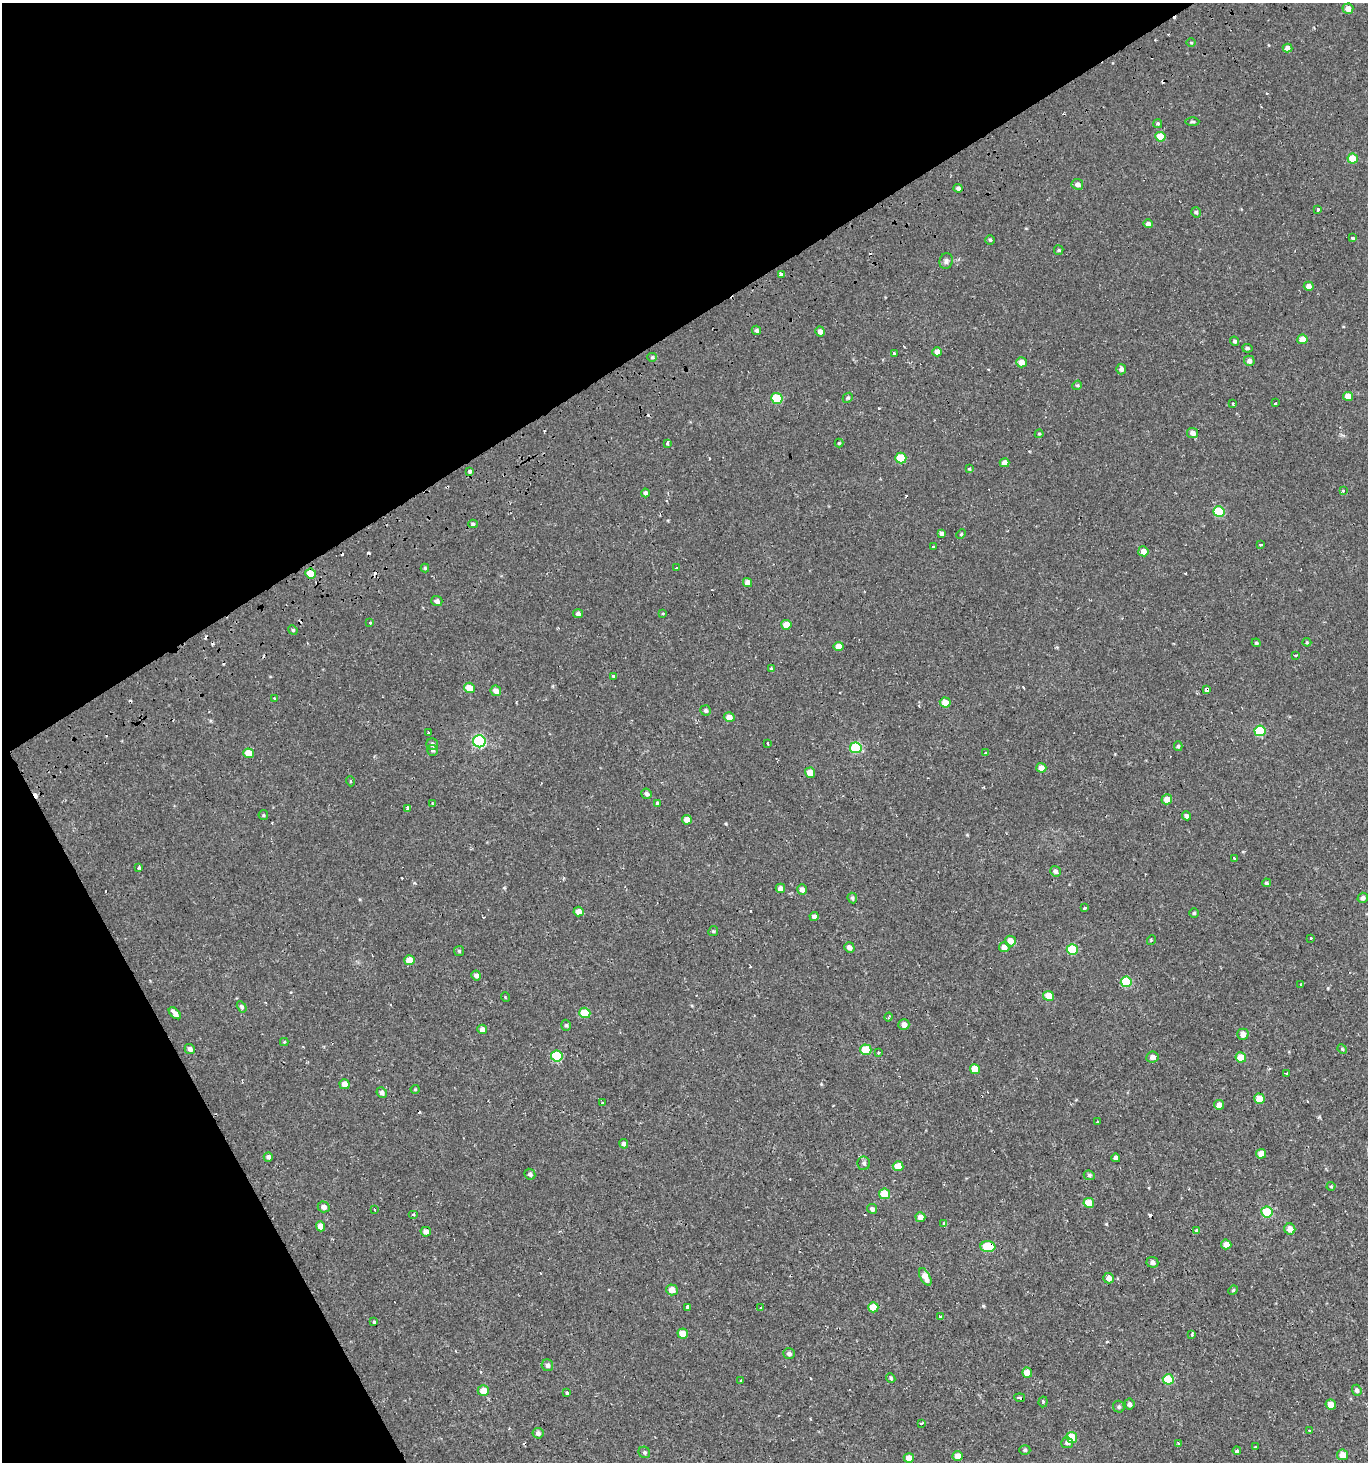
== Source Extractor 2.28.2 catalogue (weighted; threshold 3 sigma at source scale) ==
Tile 5 of 4 x 4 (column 1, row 2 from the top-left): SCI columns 116-1481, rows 2980-4439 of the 5776 x 5899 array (HDU 1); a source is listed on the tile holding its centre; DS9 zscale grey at full resolution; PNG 1370 x 1464 px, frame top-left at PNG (2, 3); each listed source drawn as its Kron ellipse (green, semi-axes under 4 px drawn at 4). Shown black and unused: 30% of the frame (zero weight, under 2 of 3 exposures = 3% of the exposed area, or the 3 px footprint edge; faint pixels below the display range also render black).
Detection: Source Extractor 2.28.2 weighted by HDU 2 'WHT'; one run over the whole footprint, this tile lists its part. Background 6.84e-04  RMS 0.0024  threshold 0.011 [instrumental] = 3 sigma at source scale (4.5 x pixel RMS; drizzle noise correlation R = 1.50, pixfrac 1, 0.0396/0.0396 arcsec/px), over >= 5 px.
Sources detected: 247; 37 cosmic-ray / hot-pixel residue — neither listed nor drawn; the other 210 listed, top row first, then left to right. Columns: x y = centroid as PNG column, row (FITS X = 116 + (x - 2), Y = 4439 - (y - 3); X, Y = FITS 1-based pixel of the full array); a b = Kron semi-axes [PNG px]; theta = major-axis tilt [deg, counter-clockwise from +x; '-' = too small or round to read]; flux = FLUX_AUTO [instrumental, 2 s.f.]
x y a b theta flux
1348 9 5 5 - 1.9
1191 42 5 3 - 0.24
1288 48 5 4 - 1.3
1192 122 7 3 0 0.36
1158 124 4 4 - 0.38
1160 137 5 5 - 5
1353 159 5 5 - 5.1
1077 184 6 5 - 1
958 188 4 4 - 0.73
1318 209 3 3 - 2.4
1196 212 5 4 - 0.43
1148 224 4 4 - 0.74
1352 238 3 3 - 1
990 240 5 4 - 0.34
1059 250 5 4 - 0.32
946 261 8 6 70 0.71
781 274 3 3 - 2.4
1309 286 5 4 - 1.4
756 330 5 4 - 0.52
820 331 5 4 - 1.2
1302 339 5 5 - 3.1
1235 341 5 4 - 0.52
1247 348 5 4 - 0.49
937 352 5 4 - 1.7
894 353 3 3 - 1
652 357 5 4 - 0.32
1249 361 5 5 - 0.83
1021 362 5 5 - 2.1
1121 369 5 5 - 0.86
1077 385 5 4 - 0.29
1348 396 5 4 - 2.1
848 398 5 4 - 0.36
777 399 6 5 - 9.6
1276 403 3 3 - 0.9
1233 404 3 3 - 0.88
1193 433 5 5 - 1.3
1039 434 4 4 - 0.26
667 443 3 3 - 0.72
839 443 4 4 - 0.28
901 458 5 5 - 7.1
1005 463 5 4 - 1.5
969 469 4 3 - 0.23
470 471 4 3 - 1.4
1343 490 3 3 - 1.9
645 493 4 4 - 0.62
1219 512 5 5 - 12
473 524 4 4 - 0.44
942 533 4 4 - 0.71
961 534 5 4 - 0.3
1261 545 3 3 - 1.4
933 547 3 3 - 4.7
1143 551 5 5 - 1.8
425 568 4 4 - 0.3
676 568 3 3 - 1.2
311 573 5 5 - 4.3
747 582 5 4 - 1.3
437 601 5 5 - 0.75
663 613 3 3 - 0.31
578 614 5 4 - 0.68
370 623 3 3 - 1
786 625 5 5 - 2.9
293 630 5 4 - 0.3
1307 642 4 4 - 0.24
1256 643 4 4 - 0.28
839 647 5 4 - 2.6
1295 655 4 3 - 0.45
772 669 4 4 - 0.37
613 676 3 3 - 1.6
469 688 5 5 - 3.1
1206 689 4 3 - 5.4
496 691 5 5 - 1.4
274 698 3 3 - 0.28
945 702 5 5 - 2.5
706 710 5 5 - 0.51
729 717 5 4 - 1.9
1260 731 5 5 - 13
429 733 3 3 - 2
479 741 6 6 - 30
432 744 6 6 - 0.69
767 744 3 2 - 0.46
1178 746 5 4 - 0.38
856 748 6 5 - 15
433 750 5 5 - 0.46
248 753 5 5 - 3.6
986 753 4 3 - 2.1
1041 768 5 5 - 1.8
810 773 5 5 - 2.6
350 781 5 3 - 0.21
647 794 5 5 - 0.75
1167 799 5 5 - 2.2
657 803 3 3 - 2.1
432 804 3 2 - 0.42
407 808 3 3 - 4.1
263 815 5 4 - 0.3
1187 816 5 4 - 0.9
687 820 5 4 - 1.9
1234 859 4 3 - 2.8
139 867 4 3 - 0.85
1055 871 5 5 - 0.76
1266 883 4 4 - 0.37
780 888 4 4 - 1.4
802 890 5 5 - 1
852 898 5 4 - 0.43
1363 898 5 5 - 0.7
1084 908 3 3 - 2.5
579 912 5 5 - 1.7
1194 913 5 5 - 0.34
814 916 4 4 - 1
713 931 5 4 - 0.32
1311 939 3 3 - 0.6
1151 940 5 3 - 0.32
1010 941 5 5 - 2.3
849 947 5 5 - 0.92
1004 947 5 5 - 1.9
1072 950 5 5 - 11
459 951 5 5 - 0.36
410 960 5 5 - 2.7
476 975 5 4 - 0.94
1126 982 5 5 - 9.8
1301 985 3 2 - 0.18
1048 996 5 5 - 3
505 997 5 3 - 0.21
242 1007 6 4 -59 0.5
175 1013 7 4 -45 1.1
585 1013 5 5 - 6.2
889 1017 4 2 - 0.36
566 1025 6 4 -74 0.41
904 1025 5 5 - 1.3
482 1029 5 4 - 1.2
1243 1034 5 5 - 1.9
284 1042 4 4 - 0.23
190 1049 5 5 - 0.78
1342 1049 5 4 - 0.3
866 1050 5 5 - 7.2
879 1052 3 3 - 0.79
557 1056 6 5 - 10
1152 1057 6 5 - 1.1
1241 1057 5 5 - 4.2
975 1069 5 5 - 3.8
1287 1073 3 3 - 2.7
345 1084 5 5 - 2.2
415 1089 4 4 - 0.25
382 1092 5 5 - 0.88
1259 1099 5 5 - 3.1
602 1102 3 3 - 1.5
1219 1105 5 4 - 1.7
1098 1122 3 3 - 2.4
624 1144 5 4 - 0.68
1261 1154 5 5 - 2.5
268 1157 4 4 - 0.73
1116 1158 4 4 - 0.84
864 1163 7 6 - 0.59
898 1166 5 5 - 3.5
530 1174 6 5 - 0.6
1089 1175 5 4 - 0.48
1331 1186 4 4 - 0.26
885 1194 5 5 - 6
1089 1203 5 5 - 3.9
324 1207 6 5 - 1.2
872 1209 5 4 - 0.59
375 1210 3 3 - 0.56
1267 1212 6 5 - 9.6
413 1214 5 3 - 0.25
920 1217 5 5 - 1.5
944 1224 3 3 - 2.4
320 1226 5 4 - 1.9
1290 1229 6 5 - 2.1
1196 1231 3 3 - 5.8
426 1232 5 5 - 1.2
1226 1244 5 5 - 1.9
988 1247 7 5 -2 12
1152 1262 6 5 - 0.86
925 1277 9 5 -62 2.1
1109 1278 5 5 - 1.6
672 1290 5 5 - 2
1233 1290 5 4 - 0.29
687 1307 3 3 - 2.4
760 1307 3 2 - 0.23
873 1307 5 5 - 3.7
940 1317 3 3 - 1.8
374 1322 4 3 - 1.4
683 1334 5 5 - 2.9
1192 1335 3 3 - 1.5
789 1354 6 5 - 0.59
547 1365 6 5 - 0.84
1027 1373 5 5 - 3
891 1378 5 4 - 0.42
1168 1379 5 5 - 9.1
741 1381 2 2 - 0.22
1357 1390 5 4 - 0.63
483 1391 6 5 - 2.9
567 1392 3 3 - 7.6
1020 1398 5 3 - 0.42
1043 1402 5 4 - 0.35
1129 1404 5 5 - 0.73
1331 1404 5 5 - 2
1119 1407 6 5 - 0.46
922 1423 4 3 - 0.39
1310 1431 3 3 - 2.2
538 1433 5 5 - 0.82
1072 1438 5 5 - 6.4
1067 1443 6 5 - 0.83
1178 1443 3 2 - 1.6
1255 1447 4 3 - 1
1025 1450 5 4 - 0.43
1237 1451 4 4 - 4.8
644 1452 6 5 - 0.53
1342 1455 5 5 - 1.9
958 1456 5 5 - 2.1
909 1458 5 5 - 2.1
Overlapping masked pixels (flux is a lower limit): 3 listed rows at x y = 470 471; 1206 689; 988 1247